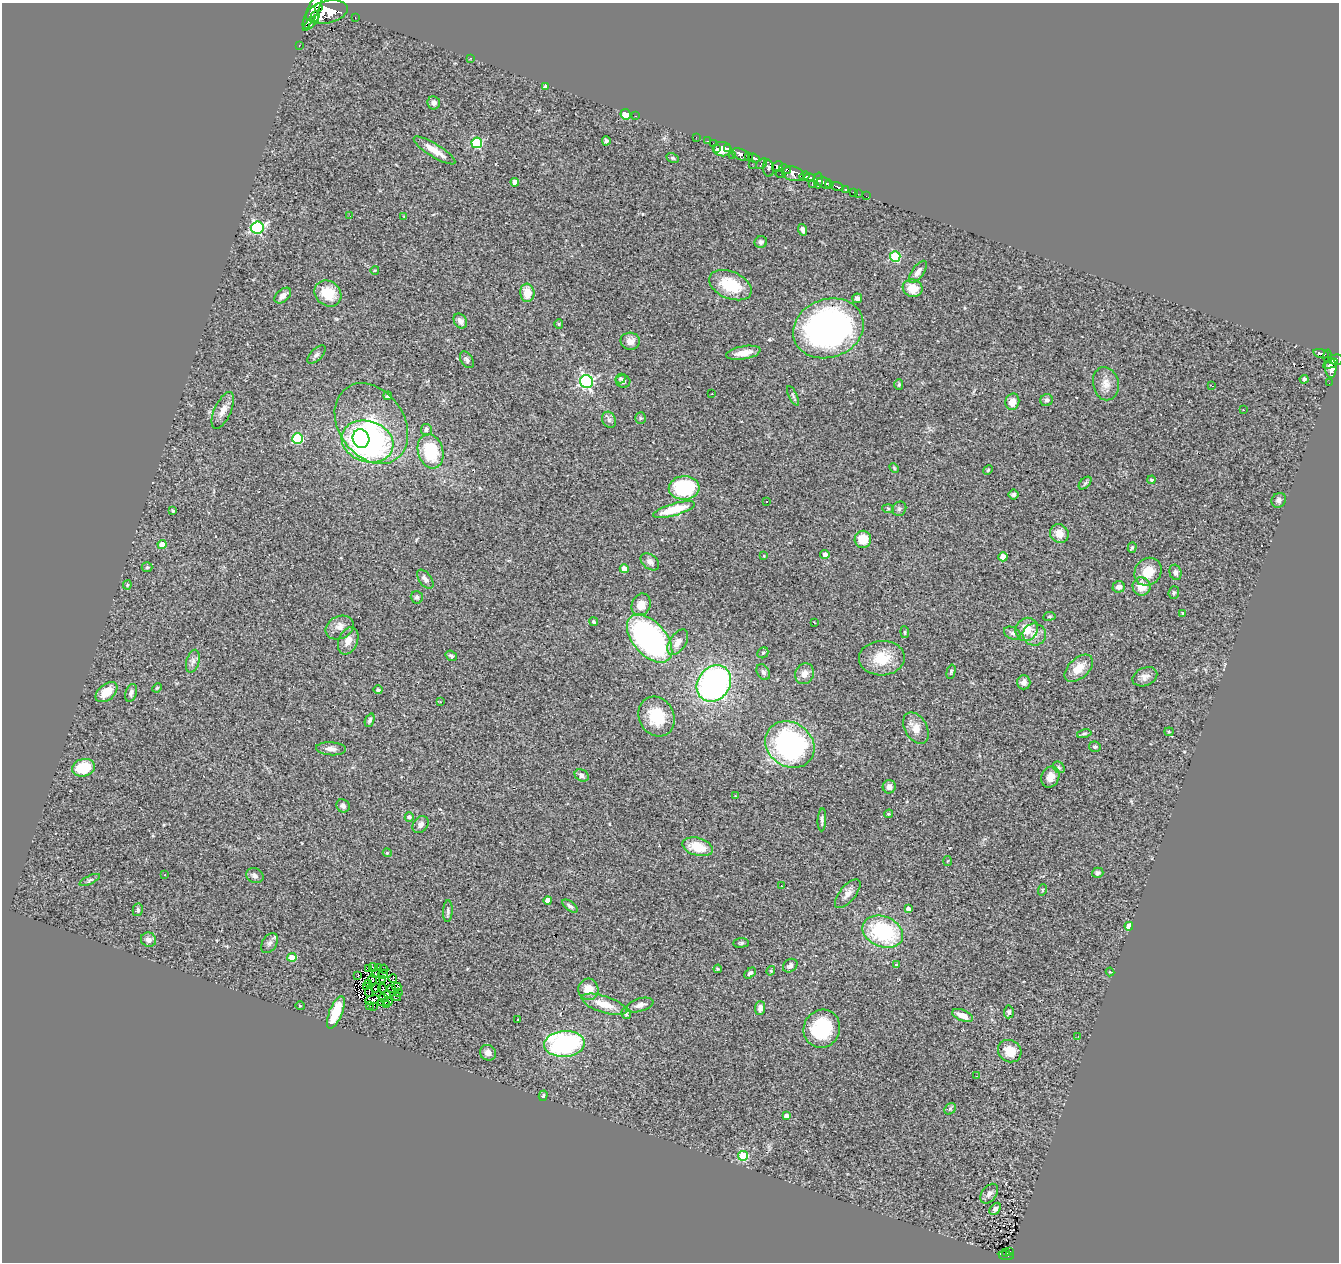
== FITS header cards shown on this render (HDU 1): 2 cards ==
NAXIS1  =                 1337
NAXIS2  =                 1260

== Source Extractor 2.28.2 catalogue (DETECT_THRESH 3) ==
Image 1337 x 1260 px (HDU 1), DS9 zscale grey, 1 PNG px = 1 image px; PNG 1341 x 1264 px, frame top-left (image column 1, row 1260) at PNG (2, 3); each listed source drawn as its Kron ellipse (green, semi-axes under 4 px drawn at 4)
Background 1.28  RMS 0.086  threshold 0.258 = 3 sigma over >= 5 px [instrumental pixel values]
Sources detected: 252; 1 with non-positive FLUX_AUTO (blend fragments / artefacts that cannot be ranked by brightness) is neither listed nor drawn; the other 251 listed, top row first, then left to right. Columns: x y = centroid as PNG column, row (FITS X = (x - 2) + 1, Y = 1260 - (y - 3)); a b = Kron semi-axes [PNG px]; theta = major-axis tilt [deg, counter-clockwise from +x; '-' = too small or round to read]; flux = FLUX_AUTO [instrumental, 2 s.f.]
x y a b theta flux
319 8 2 2 - 180
313 10 20 5 64 2900
327 12 21 11 13 4400
315 17 5 3 - 550
355 17 2 2 - 11
311 23 10 4 42 580
299 46 2 2 - 14
470 58 2 2 - 34
545 87 4 3 - 16
434 103 6 6 - 21
625 114 6 5 - 70
635 116 3 2 - 130
696 137 2 2 - 15
606 141 4 4 - 12
707 141 3 2 - 11
477 143 5 5 - 390
713 143 3 2 - 8.9
716 148 3 2 - 32
728 148 3 2 - 37
722 149 9 7 -7 150
434 150 24 6 -32 79
733 155 2 2 - 11
741 155 9 5 -22 680
749 157 4 3 - 190
672 158 6 4 -26 8.4
754 158 6 3 -21 280
752 164 2 2 - 13
762 164 6 4 39 180
778 167 6 5 - 430
768 168 8 5 -83 540
785 169 6 4 -25 190
781 174 5 3 - 140
793 174 11 7 -14 590
804 176 5 4 - 310
809 178 5 3 - 310
819 181 8 4 86 230
515 182 4 4 - 40
824 183 7 5 -26 410
812 184 4 3 - 60
829 184 4 3 - 95
837 187 6 3 -21 140
845 189 4 3 - 170
854 192 3 3 - 31
858 194 3 2 - 5.4
866 196 2 2 - 6.3
350 216 2 2 - 17
404 217 3 3 - 5.1
257 228 6 6 - 740
803 230 6 4 -71 18
761 242 6 5 - 12
895 256 5 5 - 390
375 270 4 2 - 4.3
918 272 13 6 54 31
730 285 22 13 -23 220
913 288 10 8 -18 100
328 293 14 12 -39 140
527 293 9 7 -85 90
283 296 10 6 42 27
857 298 5 5 - 24
460 321 8 6 -56 24
559 324 5 4 - 6.5
828 328 36 29 20 1900
630 341 9 8 - 37
743 353 17 6 10 63
1321 354 8 3 -17 220
317 355 11 6 45 17
1328 356 7 3 -87 190
467 360 9 6 -58 16
1336 360 7 5 6 390
1330 364 8 3 26 380
1331 368 10 5 -88 560
621 378 5 4 - 11
1304 379 4 4 - 9.3
623 381 7 6 - 15
587 382 6 6 - 1100
1329 383 2 2 - 8
1106 384 17 13 -79 60
899 385 5 4 - 9.3
1212 386 3 2 - 4
712 394 3 2 - 11
388 396 4 4 - 13
793 396 10 3 -64 11
1047 400 6 6 - 18
1012 402 8 7 - 50
223 410 20 8 66 49
1243 410 3 2 - 8.1
641 418 5 5 - 8.4
609 420 8 6 -64 18
371 424 43 32 -54 460
426 430 6 5 - 18
298 438 5 5 - 300
361 439 9 8 - 360
367 441 26 20 -18 1400
431 451 17 12 -75 260
894 468 5 3 - 5.9
988 470 5 4 - 6.6
1152 480 4 4 - 11
1085 483 7 4 45 10
684 488 15 12 2 430
1014 495 5 5 - 14
1279 500 8 7 - 19
766 502 3 2 - 3.7
888 509 5 3 - 6.1
899 509 7 6 - 13
674 510 22 6 16 170
173 511 3 3 - 6.7
1059 534 10 8 -42 62
863 539 8 8 - 92
162 544 4 4 - 73
1132 548 5 4 - 8.6
825 554 4 4 - 28
764 556 4 3 - 4.9
1003 557 4 4 - 92
650 562 10 7 -38 25
147 567 5 5 - 7.8
624 569 4 4 - 70
1148 572 15 12 51 110
1175 572 8 6 -73 18
425 579 11 6 -52 26
127 585 5 4 - 6.7
1142 586 9 9 - 87
1119 587 6 5 - 31
1174 593 6 5 - 11
417 597 6 6 - 11
641 605 11 9 70 69
1182 613 3 2 - 5.8
1049 616 6 3 9 6.1
594 622 4 4 - 9.3
814 622 3 2 - 4.7
340 627 15 11 25 49
1027 629 12 11 - 89
905 632 6 4 -82 7.3
1012 633 9 6 -24 18
1034 635 12 11 - 49
650 638 29 16 -49 1600
348 641 14 9 68 51
678 642 14 8 57 53
763 653 6 5 - 8.1
451 656 6 4 -38 11
882 658 23 17 3 160
193 661 12 6 74 27
1079 668 17 10 42 86
763 672 8 6 -62 15
951 672 7 4 76 9.5
805 674 10 9 - 40
1145 677 13 9 24 34
1024 682 7 6 - 27
714 683 19 16 53 1600
157 688 5 3 - 5.3
378 690 4 4 - 13
106 692 12 8 39 94
131 693 9 5 70 19
440 702 3 3 - 3.9
657 717 20 17 -62 200
370 720 7 4 68 13
916 728 17 11 -60 72
1169 732 4 4 - 6.3
1084 734 7 4 13 10
790 745 26 22 -34 1000
1095 747 6 5 - 9
331 749 15 6 -3 33
1059 767 6 5 - 9.3
83 768 11 8 15 180
582 775 7 5 -27 16
1050 777 11 8 66 49
889 787 6 6 - 34
736 796 4 3 - 4.5
343 806 7 6 - 17
889 814 4 3 - 6.2
409 817 4 4 - 16
822 820 11 3 87 16
420 825 9 7 50 26
698 847 16 9 -15 130
387 853 4 4 - 6.1
948 861 5 3 - 4.8
1098 873 6 5 - 14
165 875 3 3 - 7.2
255 876 9 7 -23 21
90 880 11 4 25 12
781 886 2 2 - 3.1
1042 890 6 3 71 5.2
848 894 17 8 50 39
548 900 4 4 - 43
570 906 9 4 -38 14
908 909 4 3 - 19
138 910 6 5 - 13
448 911 11 5 87 15
1129 926 4 4 - 100
883 932 21 15 -22 500
149 940 8 7 - 30
269 943 11 7 58 23
741 943 7 5 6 12
292 957 4 4 - 96
896 965 4 3 - 6.8
790 966 8 6 38 16
373 967 4 2 - 5.5
379 967 3 2 - 7.5
369 968 3 2 - 2
384 969 4 2 - 3.4
718 969 4 4 - 5.2
771 971 5 4 - 7.3
1110 972 4 2 - 4.7
750 973 6 4 42 13
375 974 3 2 - 2.5
383 974 5 2 - 5
358 975 3 2 - 9.9
373 979 5 2 - 3.6
382 979 3 2 - 5.1
393 979 4 2 - 2.7
369 983 2 2 - 5.1
367 986 4 2 - 3.8
397 987 4 2 - 8.2
376 988 5 2 - 2.9
382 988 4 2 - 1.3
392 989 4 2 - 1.5
588 989 10 10 - 84
369 992 5 2 - 2.6
398 993 4 2 - 2.8
388 994 4 2 - 3.4
384 997 4 3 - 5.6
397 997 4 2 - 1.1
372 1000 7 4 15 3.1
381 1002 3 2 - 3.3
387 1002 5 2 - 3.3
604 1004 23 8 -18 100
370 1005 2 2 - 430
386 1005 3 2 - 4.1
640 1005 14 6 16 34
300 1006 5 3 - 4.5
374 1006 3 2 - 2
760 1008 7 5 87 23
336 1012 17 6 68 200
1009 1012 6 5 - 12
626 1013 6 5 - 9.5
962 1015 11 5 -23 53
518 1020 2 2 - 4.4
822 1029 19 18 - 340
1078 1036 2 2 - 4.1
564 1044 20 13 3 890
1010 1051 12 10 -35 90
488 1053 8 7 - 34
977 1076 3 3 - 3.8
543 1096 5 4 - 7.6
950 1109 6 5 - 11
787 1116 4 4 - 30
743 1156 5 5 - 320
989 1194 11 7 53 26
995 1209 7 5 53 23
1009 1251 3 2 - 18
1006 1253 3 3 - 22
1006 1256 7 3 -9 130
At the frame edge (FLAGS 8, measured only in part): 2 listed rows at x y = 313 10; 1336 360
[1 non-positive-flux detection neither listed nor drawn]